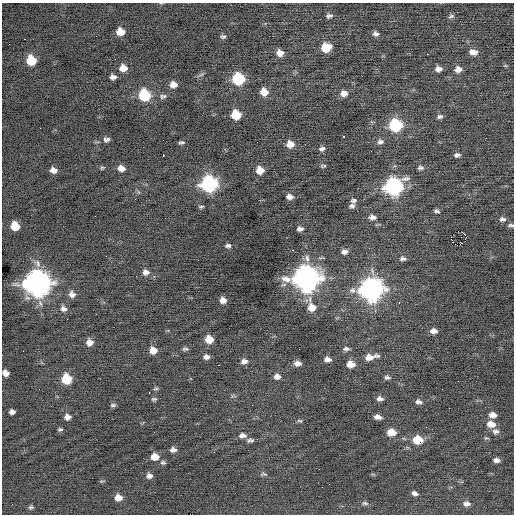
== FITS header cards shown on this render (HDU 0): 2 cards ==
NAXIS1  =                  512 / Axis length
NAXIS2  =                  512 / Axis length

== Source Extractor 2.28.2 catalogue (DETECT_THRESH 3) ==
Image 512 x 512 px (HDU 0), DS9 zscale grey, 1 PNG px = 1 image px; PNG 516 x 516 px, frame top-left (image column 1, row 512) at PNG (2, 3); no overlay
Background -0.0805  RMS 0.78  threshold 2.33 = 3 sigma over >= 5 px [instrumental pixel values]
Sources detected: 125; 2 with non-positive FLUX_AUTO (blend fragments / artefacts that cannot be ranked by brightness) are not listed; the other 123 listed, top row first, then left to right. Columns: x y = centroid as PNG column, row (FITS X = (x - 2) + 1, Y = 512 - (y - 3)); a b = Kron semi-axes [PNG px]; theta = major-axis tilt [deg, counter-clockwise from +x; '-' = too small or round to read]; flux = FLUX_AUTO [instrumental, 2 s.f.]
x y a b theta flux
329 16 7 4 10 130
451 16 8 5 21 100
120 32 7 6 - 610
376 34 7 6 - 160
223 36 7 5 0 110
24 39 3 2 - 110
326 48 8 7 - 1000
473 52 9 6 -9 320
280 53 7 7 - 380
427 54 3 2 - 140
31 60 8 7 - 1400
123 68 8 7 - 500
438 69 6 5 - 260
458 69 8 7 - 300
201 75 7 4 20 91
113 77 6 5 - 210
238 79 8 8 - 3200
173 84 7 6 - 340
264 92 7 7 - 540
344 93 8 7 - 310
144 95 8 8 - 2800
163 96 9 6 9 130
236 115 7 7 - 1400
440 116 9 6 16 160
395 125 8 8 - 4400
344 136 3 3 - 94
106 139 7 5 6 160
380 141 8 7 - 170
181 142 6 3 8 94
290 144 8 7 - 530
322 149 7 5 18 150
163 155 3 2 - 400
457 155 7 5 13 150
323 166 7 4 2 80
102 168 6 4 29 69
121 168 7 6 - 320
420 168 8 5 2 130
53 170 7 5 -12 260
260 170 7 6 - 600
209 184 9 9 - 9700
394 187 10 9 - 12000
289 197 6 5 - 260
353 200 7 6 - 120
352 206 7 6 - 150
201 207 6 3 6 72
437 211 6 4 -16 110
372 217 8 6 0 220
502 219 8 6 -6 160
511 225 8 4 -1 100
15 226 7 6 - 1000
300 229 7 5 9 180
465 235 3 2 - 180
465 241 2 2 - 32
461 243 3 2 - 33
228 246 6 4 5 120
293 250 3 2 - 150
344 252 8 6 6 220
307 258 10 7 -78 220
403 259 8 5 -4 150
198 260 2 2 - 23
146 272 8 7 - 250
136 276 2 2 - 75
306 278 12 11 - 41000
37 283 12 11 - 40000
371 290 11 10 - 27000
72 294 8 7 - 260
223 300 6 5 - 300
399 302 3 2 - 90
312 307 9 9 - 590
63 309 8 7 - 200
96 314 2 2 - 26
67 319 2 2 - 26
433 331 7 5 -1 280
209 339 7 6 - 680
89 342 7 7 - 330
185 349 8 4 1 100
346 349 8 4 0 140
153 350 7 6 - 480
23 351 2 2 - 23
206 357 5 4 - 180
370 357 14 6 11 530
327 359 7 5 -4 250
244 361 8 6 10 220
297 363 8 6 0 270
350 364 7 6 - 550
219 365 2 2 - 480
6 373 6 5 - 320
277 377 8 6 4 240
387 378 7 4 -5 120
66 379 7 7 - 1600
39 389 2 2 - 28
156 389 7 3 8 73
149 392 2 2 - 110
154 399 7 4 0 86
380 399 7 5 -6 190
419 402 8 5 -13 160
113 405 7 4 7 100
449 408 2 2 - 99
12 412 5 4 - 200
492 415 7 5 -7 290
67 417 7 6 - 240
378 417 7 4 -8 260
300 421 7 4 -16 75
491 424 9 7 -11 470
60 429 6 4 6 78
495 431 8 6 -2 170
391 432 8 6 -5 670
242 435 8 6 1 230
250 440 9 5 6 140
418 440 9 7 -2 1200
173 450 7 5 3 210
214 452 2 2 - 91
155 457 8 7 - 530
496 460 6 4 -6 180
163 463 7 5 -9 100
263 474 10 5 -6 100
149 476 8 6 -7 200
415 493 7 4 -21 170
118 498 7 6 - 440
365 503 9 5 -11 120
466 504 9 6 -8 220
31 507 7 5 27 100
157 510 2 2 - 36
At the frame edge (FLAGS 8, measured only in part): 2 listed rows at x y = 511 225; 6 373
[2 non-positive-flux detections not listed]